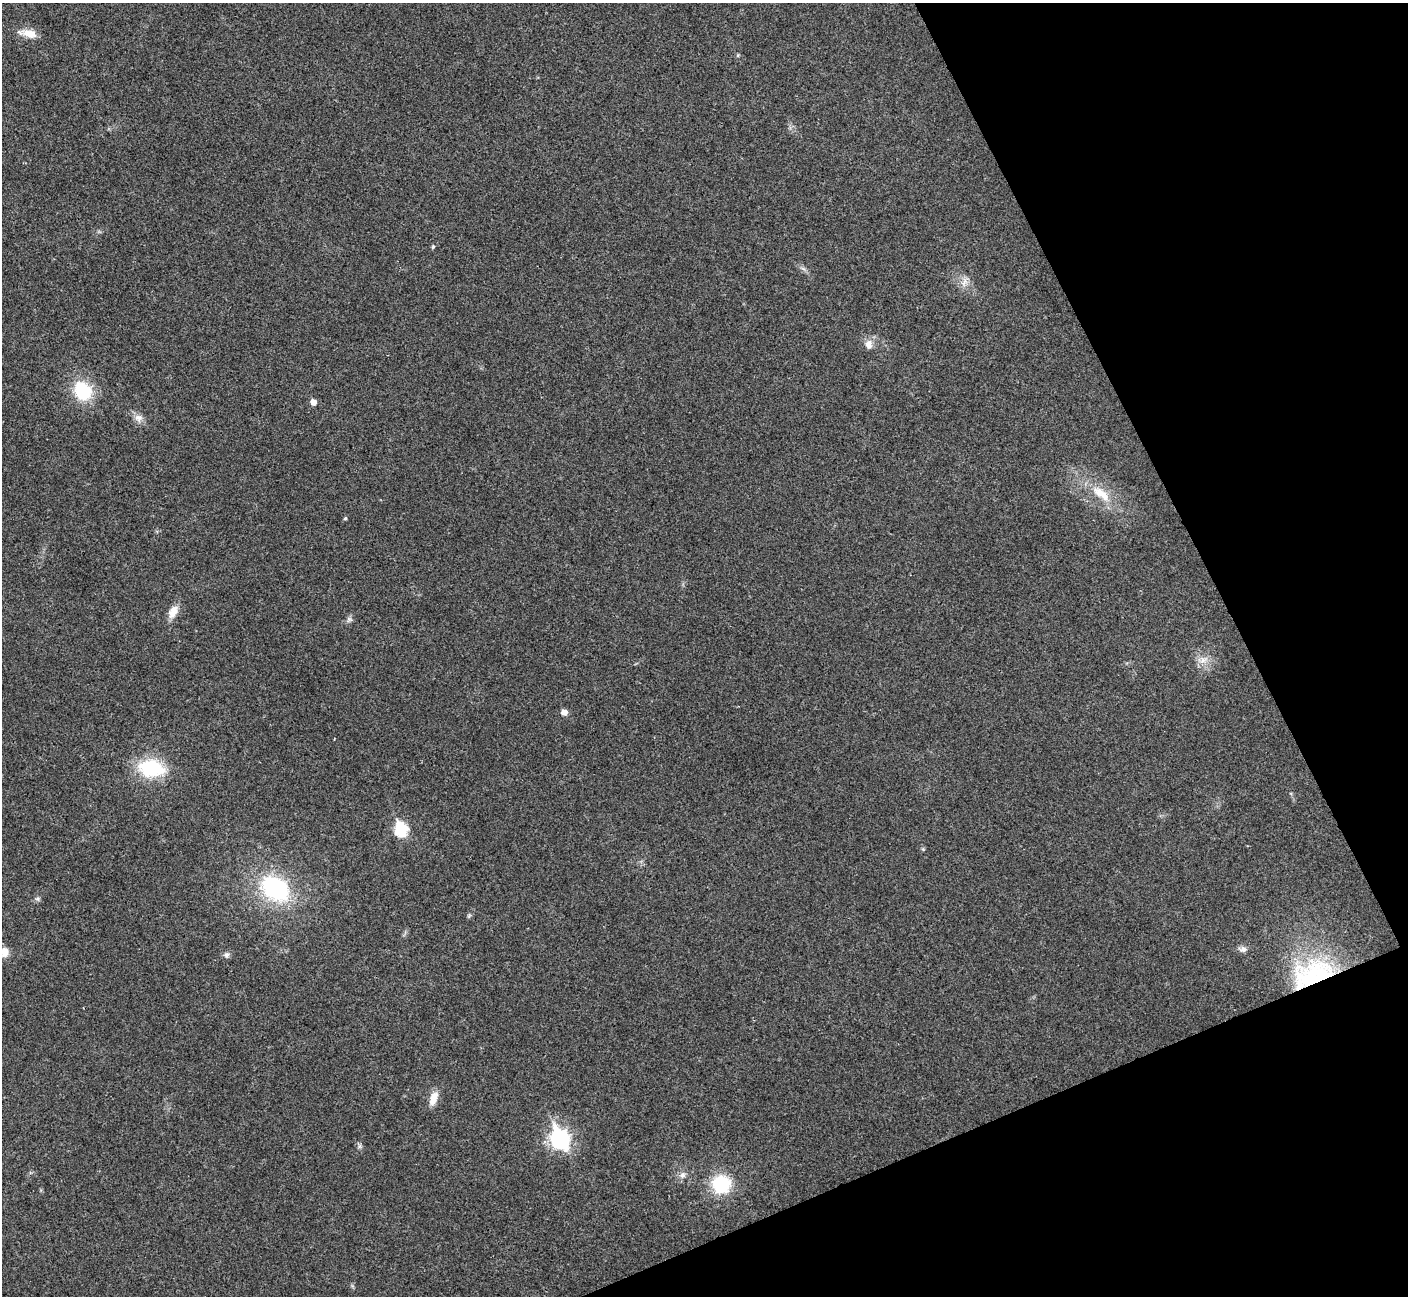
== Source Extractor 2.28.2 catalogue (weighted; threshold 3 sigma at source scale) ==
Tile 12 of 4 x 4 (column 4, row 3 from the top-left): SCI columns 4219-5624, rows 1450-2743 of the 5629 x 5617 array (HDU 1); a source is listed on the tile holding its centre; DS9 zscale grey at full resolution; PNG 1410 x 1298 px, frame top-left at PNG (2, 3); no overlay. Shown black and unused: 21% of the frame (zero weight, under 3 of 4 exposures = <1% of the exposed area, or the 3 px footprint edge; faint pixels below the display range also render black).
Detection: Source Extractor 2.28.2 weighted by HDU 2 'WHT'; one run over the whole footprint, this tile lists its part. Background 0.0221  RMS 0.0053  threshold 0.0239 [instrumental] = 3 sigma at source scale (4.5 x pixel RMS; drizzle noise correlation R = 1.50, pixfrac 1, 0.05/0.05 arcsec/px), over >= 5 px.
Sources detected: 25; all 25 listed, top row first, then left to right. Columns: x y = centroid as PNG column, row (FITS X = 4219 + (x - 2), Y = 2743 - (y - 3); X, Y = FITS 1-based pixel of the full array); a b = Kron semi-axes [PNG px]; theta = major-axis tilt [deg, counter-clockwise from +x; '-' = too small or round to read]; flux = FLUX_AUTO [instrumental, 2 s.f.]
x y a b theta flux
29 33 21 10 -14 6.5
433 247 5 4 - 0.71
964 282 15 7 76 3.3
869 344 13 10 85 3.8
83 391 17 15 -55 29
313 402 5 5 - 3.6
138 418 11 10 - 3.3
1101 494 32 12 -38 14
345 518 5 4 - 0.67
173 612 18 11 62 5.7
349 619 8 6 55 1.4
1203 660 13 7 26 3.7
564 712 6 5 - 3.7
151 768 33 21 -10 28
401 829 8 7 - 51
275 889 31 23 -35 57
37 899 7 4 0 0.96
1243 949 8 8 - 2.1
4 952 12 10 83 5.1
226 955 7 7 - 1.6
1312 974 57 32 19 60
434 1098 18 9 68 5.8
560 1139 9 8 - 190
683 1175 9 8 - 2.2
721 1184 16 16 - 29
Overlapping masked pixels (flux is a lower limit): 1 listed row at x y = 1312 974
Isophote crosses this tile's border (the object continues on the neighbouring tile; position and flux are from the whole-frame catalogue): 1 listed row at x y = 4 952